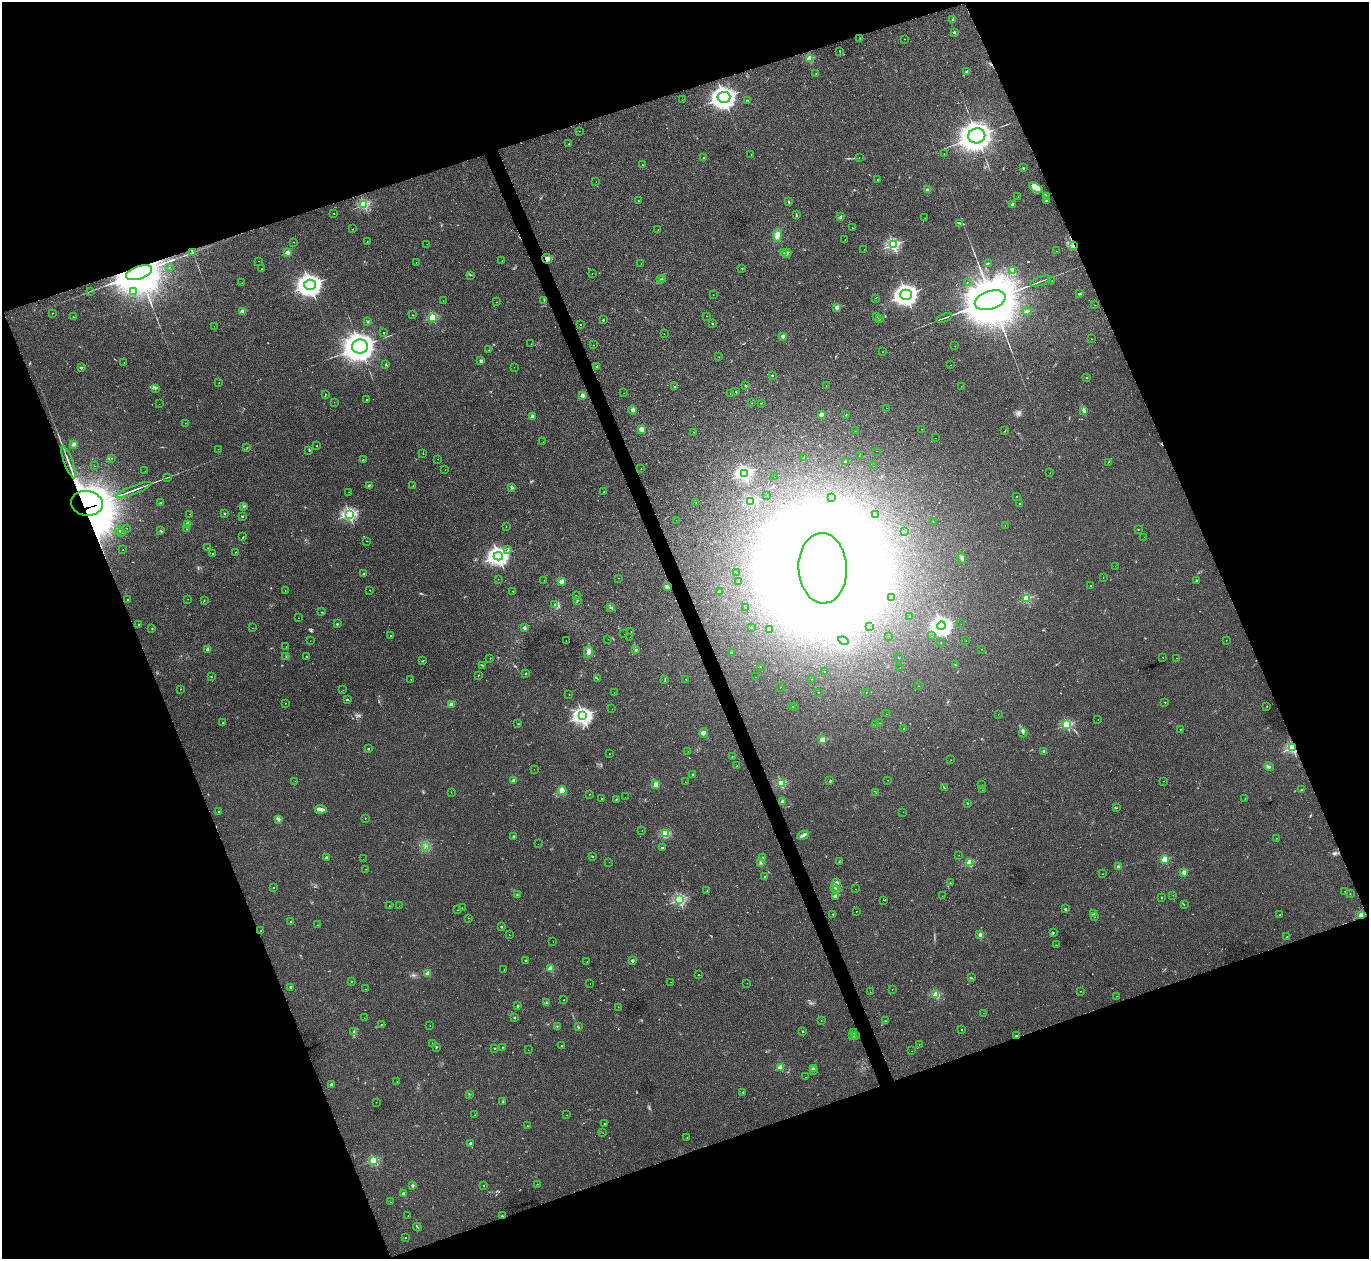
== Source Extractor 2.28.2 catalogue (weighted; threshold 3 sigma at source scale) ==
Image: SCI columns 42-5508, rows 182-5209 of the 5537 x 5514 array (HDU 1 of 3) = the unmasked area's bounding box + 8 px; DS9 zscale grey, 4 x 4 block average (1 PNG px = mean of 4 x 4 image px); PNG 1371 x 1261 px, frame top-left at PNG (2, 2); each listed source drawn as its Kron ellipse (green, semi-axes under 4 px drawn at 4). Shown black and unused: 41% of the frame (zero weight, under 2 of 3 exposures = <1% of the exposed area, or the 3 px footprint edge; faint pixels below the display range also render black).
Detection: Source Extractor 2.28.2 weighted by HDU 2 'WHT'. Background 0.0467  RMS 0.0074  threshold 0.0332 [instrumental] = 3 sigma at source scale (4.5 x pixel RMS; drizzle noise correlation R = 1.50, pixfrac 1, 0.05/0.05 arcsec/px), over >= 5 px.
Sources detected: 588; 15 too faint to see at this stretch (4 x 4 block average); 24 inside a brighter object's white glare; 7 cosmic-ray / hot-pixel residue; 6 long thin detections or spike segments (spike, bleed or trail) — neither listed nor drawn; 4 coinciding with a brighter row at this scale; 4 inside a brighter listed object's ellipse — not listed separately; of the other 528, all 500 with FLUX_AUTO >= 0.676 (the completeness limit of this list) listed and drawn (28 fainter detections not listed), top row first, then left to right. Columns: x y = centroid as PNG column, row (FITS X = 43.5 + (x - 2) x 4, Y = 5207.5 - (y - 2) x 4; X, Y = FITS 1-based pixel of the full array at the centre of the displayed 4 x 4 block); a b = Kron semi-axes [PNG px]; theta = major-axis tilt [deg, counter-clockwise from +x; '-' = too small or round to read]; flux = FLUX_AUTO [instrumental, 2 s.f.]
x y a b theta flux
953 19 3 2 - 4.1
954 32 2 2 - 25
860 38 2 2 - 1.4
904 39 2 2 - 0.87
840 51 3 2 - 1.8
810 58 2 2 - 210
967 71 3 2 - 5.5
816 74 2 2 - 1.4
724 97 6 5 - 2600
682 100 2 2 - 1
747 100 3 2 - 3.6
579 131 2 2 - 1
977 136 8 7 - 6800
569 144 2 2 - 1.7
944 154 2 2 - 1.8
751 155 2 2 - 1.2
859 157 2 2 - 3
704 158 2 2 - 7.1
642 165 2 2 - 3.8
1023 168 3 2 - 4
877 180 2 2 - 1.2
596 182 2 2 - 0.83
1036 188 7 3 -28 25
928 190 2 2 - 81
1046 196 2 2 - 2.3
1018 197 2 2 - 0.98
1046 200 3 2 - 4.1
638 201 2 2 - 11
789 202 2 2 - 3.6
364 204 2 2 - 570
1013 204 2 2 - 52
334 214 3 2 - 1.5
796 215 3 2 - 3.8
840 217 4 3 - 7.3
925 218 2 2 - 0.68
960 223 4 2 - 4.5
852 228 2 2 - 2.3
353 229 2 2 - 1.1
658 230 2 2 - 1.1
777 235 6 4 84 23
845 240 2 2 - 0.9
293 242 2 2 - 1.8
367 242 2 2 - 2.4
427 244 2 2 - 0.82
893 245 2 2 - 840
1073 245 3 2 - 6.4
864 249 2 2 - 0.68
1056 251 2 2 - 0.89
192 252 3 2 - 3
287 252 2 2 - 110
783 253 2 2 - 2.2
787 253 4 2 - 8.9
547 259 5 4 - 16
258 261 2 2 - 1.2
502 261 2 2 - 0.78
416 262 2 2 - 1.5
988 263 3 2 - 3.5
641 264 2 2 - 0.91
169 267 2 2 - 3.5
742 268 2 2 - 2.2
261 269 2 2 - 1.3
1012 270 4 2 - 5.7
139 273 13 6 18 28000
592 273 2 2 - 1.1
470 275 3 2 - 2.7
661 279 2 2 - 4.1
663 279 3 2 - 3.7
1052 280 2 2 - 1.8
1041 281 11 2 20 8
967 282 2 2 - 1.4
242 283 2 2 - 1.5
310 285 6 5 - 3200
90 291 2 2 - 1.5
133 292 2 2 - 14
1079 294 3 2 - 7.5
713 295 2 2 - 1.2
906 295 6 5 - 2500
876 298 2 2 - 1.6
544 300 2 2 - 1.5
990 300 16 9 17 35000
443 301 2 2 - 0.81
497 302 2 2 - 1
1094 305 2 2 - 0.95
837 307 2 2 - 94
243 311 2 2 - 92
1027 311 4 2 - 6
52 313 2 2 - 3
413 315 2 2 - 5.6
707 316 2 2 - 1.7
73 317 2 2 - 1.5
433 317 2 2 - 350
876 317 2 2 - 1.3
944 318 8 2 21 6.9
879 319 2 2 - 10
603 320 2 2 - 16
368 321 2 2 - 31
712 323 2 2 - 2.5
580 324 2 2 - 3.4
214 326 2 2 - 1.1
384 333 2 2 - 8.7
664 334 2 2 - 0.81
783 336 2 2 - 75
1091 339 2 2 - 2.5
531 344 2 2 - 0.69
593 345 2 2 - 5.2
955 346 2 2 - 0.73
360 347 8 7 - 6500
489 350 2 2 - 1.3
882 352 2 2 - 1.4
719 357 2 2 - 0.76
481 361 2 2 - 52
124 363 2 2 - 0.88
386 364 3 2 - 2.7
951 365 2 2 - 1.3
597 366 3 2 - 4
514 367 2 2 - 0.82
81 368 2 2 - 36
772 375 2 2 - 10
1087 378 2 2 - 6.9
219 383 2 2 - 0.97
675 386 2 2 - 15
746 386 2 2 - 5
826 386 2 2 - 2
961 386 2 2 - 0.95
155 388 2 2 - 2.6
736 391 2 2 - 1.6
624 393 2 2 - 0.7
730 393 2 2 - 1.5
325 394 2 2 - 2.9
582 395 2 2 - 83
367 400 2 2 - 13
334 402 2 2 - 0.77
752 403 2 2 - 1.2
761 403 2 2 - 1.3
159 404 2 2 - 0.81
886 408 2 2 - 0.78
633 410 4 4 - 9.1
1084 410 4 3 - 9.7
821 415 2 2 - 81
846 415 2 2 - 1.6
533 416 2 2 - 70
185 423 2 2 - 1.7
641 429 2 2 - 140
921 429 2 2 - 1.3
855 431 2 2 - 0.94
1005 431 3 2 - 2.2
694 432 2 2 - 1.2
936 438 2 2 - 1.3
543 442 2 2 - 1
73 444 3 3 - 9.5
317 446 2 2 - 4.1
247 448 2 2 - 2
218 449 2 2 - 0.93
309 450 2 2 - 2.4
877 451 2 2 - 0.83
423 454 2 2 - 1
859 456 2 2 - 1.1
112 458 2 2 - 1.5
804 458 4 2 - 3.3
363 459 2 2 - 1.1
438 459 2 2 - 1.2
69 462 17 2 -70 16
845 462 3 2 - 8
1108 462 2 2 - 1.8
95 466 2 2 - 0.85
874 466 2 2 - 1.4
641 469 2 2 - 3.6
445 470 2 2 - 0.8
145 471 2 2 - 0.74
744 473 2 2 - 1100
1050 473 2 2 - 1.2
168 477 3 2 - 2.3
775 477 2 2 - 1.5
369 485 3 2 - 4.5
413 486 2 2 - 6.3
512 487 3 2 - 7.6
134 490 19 2 21 20
349 492 2 2 - 1.3
604 492 2 2 - 11
767 496 2 2 - 0.81
1016 496 2 2 - 4.4
831 498 2 2 - 1.1
696 502 2 2 - 0.96
750 502 2 2 - 420
87 503 16 12 -7 7300
160 503 2 2 - 14
1019 503 2 2 - 6.3
244 506 2 2 - 2.4
190 514 2 2 - 1
225 514 2 2 - 16
349 514 2 2 - 940
875 514 2 2 - 1.4
242 516 2 2 - 19
676 520 2 2 - 0.77
933 521 2 2 - 1.8
187 524 2 2 - 120
1005 525 2 2 - 2.2
506 526 2 2 - 2
127 528 2 2 - 1
186 529 2 2 - 1.2
1138 529 2 2 - 1.5
119 530 2 2 - 1.7
161 531 3 2 - 1.9
121 532 2 2 - 2.9
904 532 2 2 - 1.2
243 537 3 2 - 3.2
1144 537 2 2 - 0.99
366 541 2 2 - 1.5
208 548 2 2 - 1.1
123 550 2 2 - 3.2
508 550 2 2 - 8
235 552 2 2 - 1.4
213 554 2 2 - 2.8
498 556 4 4 - 1600
962 558 6 3 -77 8.6
1115 566 2 2 - 0.73
823 568 35 24 -87 11000
736 573 2 2 - 0.94
364 574 2 2 - 9.9
618 578 2 2 - 1.3
1103 578 2 2 - 1
498 579 2 2 - 1
544 580 2 2 - 1.6
1196 580 2 2 - 4.2
561 581 2 2 - 120
739 581 2 2 - 5.6
1091 586 2 2 - 7.4
667 587 4 3 - 7.7
285 590 2 2 - 2.5
370 590 2 2 - 2.9
513 591 2 2 - 2.2
719 591 2 2 - 19
576 596 2 2 - 2.5
892 598 2 2 - 0.82
1026 598 2 2 - 360
188 599 2 2 - 2
128 600 2 2 - 10
204 601 2 2 - 2.4
577 601 4 2 - 4
555 604 3 2 - 3
610 607 2 2 - 2.1
745 607 2 2 - 2.9
322 612 2 2 - 2.3
910 616 2 2 - 0.86
298 618 2 2 - 1.1
337 624 2 2 - 13
961 624 2 2 - 0.68
139 625 2 2 - 15
869 626 2 2 - 0.68
941 626 4 4 - 1600
751 627 2 2 - 2.2
252 628 2 2 - 1.1
524 628 2 2 - 45
152 629 2 2 - 6.2
769 629 2 2 - 29
631 632 2 2 - 2.5
624 634 2 2 - 2
390 636 2 2 - 2.2
888 636 2 2 - 0.71
932 636 2 2 - 0.69
630 637 2 2 - 0.7
608 639 2 2 - 0.86
966 640 2 2 - 1.1
1226 640 2 2 - 1.4
310 641 2 2 - 1
566 641 2 2 - 0.8
843 641 5 3 - 22
941 643 2 2 - 0.97
286 646 2 2 - 1.3
207 649 2 2 - 68
981 649 2 2 - 0.9
636 650 2 2 - 25
588 652 6 3 79 14
732 652 2 2 - 21
286 656 2 2 - 1.2
307 657 2 2 - 19
898 657 2 2 - 1.2
1163 657 2 2 - 1.3
490 658 2 2 - 1.3
1176 658 2 2 - 1.1
422 661 3 2 - 3.3
482 665 3 2 - 2.7
956 665 2 2 - 1.7
760 666 2 2 - 0.74
900 667 2 2 - 1.1
824 672 2 2 - 0.7
525 674 2 2 - 11
478 675 2 2 - 1.7
211 677 2 2 - 9.5
755 677 2 2 - 0.68
411 679 2 2 - 2.5
598 679 2 2 - 0.98
686 679 2 2 - 2.5
812 679 2 2 - 0.95
665 680 3 2 - 3.2
919 686 2 2 - 1.4
780 687 2 2 - 2.8
181 689 2 2 - 2.5
343 690 2 2 - 0.86
614 692 2 2 - 1.4
818 692 2 2 - 1.1
866 692 2 2 - 1.5
569 694 2 2 - 1.3
347 700 3 2 - 3.3
1165 702 2 2 - 7.9
285 703 2 2 - 1
451 704 2 2 - 64
793 706 2 2 - 0.7
1267 706 2 2 - 1.7
795 707 2 2 - 0.89
612 709 2 2 - 0.85
886 714 2 2 - 1.5
998 714 2 2 - 0.89
583 716 3 3 - 1600
1098 720 2 2 - 1
223 723 2 2 - 4.3
879 723 2 2 - 2
518 724 2 2 - 1.4
875 725 2 2 - 2.7
1067 725 2 2 - 460
903 729 2 2 - 2.1
1180 729 2 2 - 6.1
704 733 5 4 - 12
1023 733 4 2 - 4.8
823 740 2 2 - 150
1293 748 2 2 - 710
368 749 2 2 - 17
688 751 2 2 - 1.1
1044 751 2 2 - 51
609 754 2 2 - 1.1
732 756 2 2 - 2.4
951 760 2 2 - 1.2
737 766 2 2 - 3.3
1269 766 5 2 - 6.9
534 769 2 2 - 1.5
693 774 2 2 - 9.1
888 780 2 2 - 1.3
295 781 2 2 - 1.1
514 781 2 2 - 64
830 781 2 2 - 20
1164 781 2 2 - 1.1
685 782 2 2 - 0.89
781 783 2 2 - 370
656 784 2 2 - 130
982 785 2 2 - 3.4
944 788 4 2 - 3.7
982 790 2 2 - 0.99
1301 790 3 2 - 3.9
562 791 4 4 - 21
451 792 2 2 - 1.5
876 793 2 2 - 1
589 794 2 2 - 1.5
625 797 2 2 - 1.2
602 799 2 2 - 5.8
616 799 2 2 - 3
1245 799 2 2 - 0.85
782 801 2 2 - 50
967 803 3 2 - 2.5
1116 808 2 2 - 2.5
321 809 6 4 -5 15
218 812 2 2 - 3.5
903 812 2 2 - 0.69
365 818 2 2 - 1.6
279 820 3 3 - 10
642 830 2 2 - 0.96
665 834 4 3 - 11
803 835 6 3 25 12
514 836 3 2 - 5.7
1276 838 2 2 - 1.6
538 844 2 2 - 3.5
425 846 2 2 - 2.4
662 848 2 2 - 17
959 855 2 2 - 0.82
592 856 2 2 - 3.6
326 857 2 2 - 26
762 857 2 2 - 2.6
363 859 2 2 - 0.82
1165 859 2 2 - 210
609 862 2 2 - 1.4
839 862 2 2 - 2
761 863 2 2 - 2.4
969 863 2 2 - 230
1118 867 2 2 - 47
366 869 2 2 - 0.87
1184 872 2 2 - 90
1102 874 2 2 - 1
764 877 2 2 - 17
837 883 2 2 - 73
950 883 2 2 - 3.7
834 887 2 2 - 3.1
273 888 2 2 - 4.7
836 889 2 2 - 2.6
855 889 2 2 - 0.78
707 891 2 2 - 2.3
1345 891 2 2 - 1.3
1350 894 2 2 - 3.7
517 895 2 2 - 7.8
1173 895 2 2 - 0.86
835 896 2 2 - 78
942 896 2 2 - 0.81
1161 897 2 2 - 1.3
679 900 2 2 - 710
883 900 2 2 - 13
1184 904 2 2 - 1.6
389 906 2 2 - 1.2
399 906 2 2 - 1
462 908 2 2 - 1
1065 909 2 2 - 6
458 910 2 2 - 2.8
856 911 2 2 - 2.9
833 914 2 2 - 2.8
1093 914 2 2 - 7.3
1280 915 2 2 - 2.2
1362 915 2 2 - 250
1095 916 2 2 - 3.5
468 918 2 2 - 1.8
291 921 2 2 - 2.3
317 925 2 2 - 1.8
501 927 2 2 - 21
261 931 3 2 - 2.3
1053 933 3 2 - 3.3
509 935 2 2 - 1.5
980 935 2 2 - 74
1287 937 2 2 - 12
553 942 2 2 - 0.78
1056 945 2 2 - 4.9
526 961 2 2 - 27
632 961 2 2 - 50
587 962 2 2 - 1.5
550 969 2 2 - 160
504 970 2 2 - 1.2
427 974 2 2 - 94
699 975 2 2 - 2.3
971 978 2 2 - 2.8
352 981 2 2 - 3
671 982 2 2 - 1.1
747 983 2 2 - 0.73
590 984 2 2 - 0.73
291 987 2 2 - 35
365 989 2 2 - 1.1
892 989 2 2 - 1.4
1081 991 2 2 - 7.7
870 992 2 2 - 0.92
936 995 2 2 - 280
1117 996 2 2 - 0.93
564 1000 2 2 - 2.8
546 1003 2 2 - 2.2
518 1006 2 2 - 8.2
618 1007 2 2 - 1
983 1013 2 2 - 1
514 1017 3 2 - 3
364 1018 2 2 - 1.2
821 1020 2 2 - 0.82
886 1021 3 2 - 2.6
381 1024 2 2 - 2.5
430 1025 2 2 - 1.4
557 1026 2 2 - 2.8
578 1027 3 2 - 4.2
962 1030 2 2 - 6.5
803 1031 2 2 - 10
353 1032 2 2 - 1.8
854 1033 2 2 - 3.8
1016 1035 3 2 - 3.3
853 1036 2 2 - 2.3
855 1036 3 2 - 5.6
432 1043 2 2 - 0.91
919 1044 2 2 - 3.1
561 1046 2 2 - 3.5
436 1047 2 2 - 4.3
502 1047 2 2 - 3
495 1048 2 2 - 3.1
528 1050 2 2 - 1.5
911 1051 2 2 - 3.3
780 1067 2 2 - 160
813 1068 3 2 - 6.7
813 1070 2 2 - 1.6
806 1077 2 2 - 0.95
397 1082 2 2 - 0.83
331 1084 3 2 - 4.2
743 1092 2 2 - 11
469 1094 2 2 - 1.3
503 1101 3 2 - 2.9
376 1102 2 2 - 2
475 1115 2 2 - 1.3
567 1115 2 2 - 0.92
604 1124 2 2 - 1.8
527 1126 2 2 - 1.6
603 1133 2 2 - 0.8
687 1137 2 2 - 3.7
470 1143 2 2 - 41
373 1160 2 2 - 360
537 1184 2 2 - 1.8
484 1185 2 2 - 4.6
412 1186 2 2 - 35
403 1193 2 2 - 43
391 1202 2 2 - 1.6
408 1216 2 2 - 1.4
502 1216 3 2 - 3.6
417 1227 4 2 - 5.4
406 1238 2 2 - 2.4
Overlapping masked pixels (flux is a lower limit): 8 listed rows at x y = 1073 245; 547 259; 139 273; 69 462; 87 503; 1293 748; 1362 915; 502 1216
Diffuse or blended objects may show on this block-average render without a row.